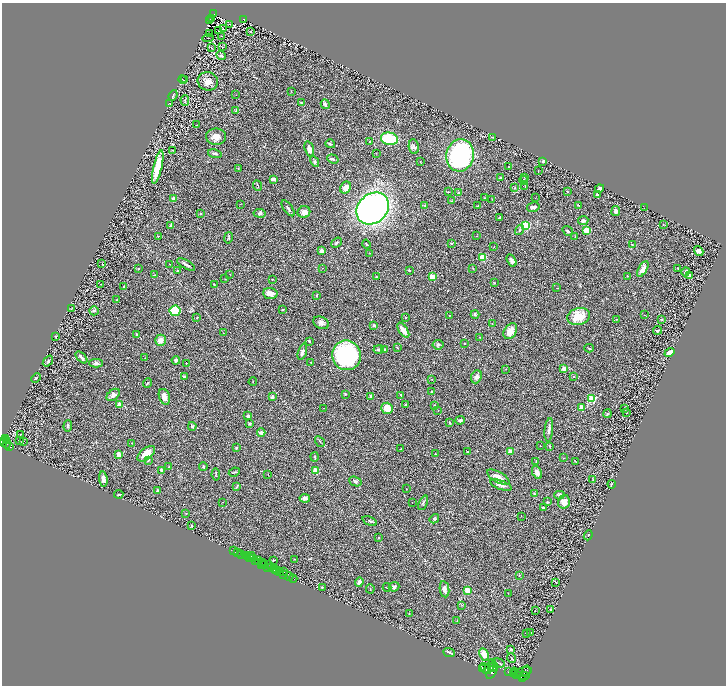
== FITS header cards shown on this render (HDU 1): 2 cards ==
NAXIS1  =                 1448
NAXIS2  =                 1367

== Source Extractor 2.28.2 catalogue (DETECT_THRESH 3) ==
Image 1448 x 1367 px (HDU 1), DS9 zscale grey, zoomed out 1/2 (1 PNG px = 2 x 2 image px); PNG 728 x 688 px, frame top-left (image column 1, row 1366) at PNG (2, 3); each listed source drawn as its Kron ellipse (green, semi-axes under 4 px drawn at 4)
Background 0.425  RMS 0.029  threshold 0.0859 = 3 sigma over >= 5 px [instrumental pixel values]
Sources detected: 360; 43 cannot appear on this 1/2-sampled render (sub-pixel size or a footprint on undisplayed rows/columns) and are neither listed nor drawn; the other 317 listed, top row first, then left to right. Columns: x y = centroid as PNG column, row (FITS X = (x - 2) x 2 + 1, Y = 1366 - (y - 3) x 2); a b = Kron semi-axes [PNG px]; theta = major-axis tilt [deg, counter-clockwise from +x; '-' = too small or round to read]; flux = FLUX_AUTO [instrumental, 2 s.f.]
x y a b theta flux
213 14 2 2 - 20
212 19 2 1 - 2
244 19 3 2 - 44
210 20 2 1 - 2.6
229 24 3 2 - 3.9
223 29 3 2 - 3.1
218 31 2 1 - 51
251 32 4 2 - 3.6
210 33 3 1 - 1.5
222 36 2 1 - 1.1
208 38 5 1 - 2.4
222 47 4 2 - 2.9
212 48 4 1 - 1.7
221 55 5 3 - 7.5
183 79 4 1 - 1.8
185 79 2 1 - 1.4
208 81 10 9 - 40
291 92 3 2 - 1.8
173 95 5 2 - 5.4
236 95 2 1 - 1.6
185 100 5 3 - 6.7
169 103 2 1 - 1.6
301 103 4 3 - 4.9
325 104 5 3 - 12
236 111 3 2 - 2.6
196 125 3 1 - 1.9
216 137 10 8 -2 44
493 137 4 1 - 2.6
389 139 8 6 -12 210
370 141 2 1 - 2.6
330 144 5 2 - 6.2
414 147 7 5 -81 13
309 149 8 4 -73 32
173 150 3 2 - 2.1
215 153 7 3 -15 14
376 153 2 1 - 2.4
460 155 16 13 77 750
333 159 6 3 -18 8.9
543 161 3 3 - 6.8
315 162 5 4 - 11
420 162 2 1 - 2.1
158 167 17 4 76 160
509 167 3 2 - 2.8
238 168 3 2 - 2.8
538 170 2 1 - 1.6
525 177 2 2 - 2.2
501 178 3 2 - 17
273 179 3 2 - 19
524 180 4 3 - 8.2
258 186 6 2 -66 5
525 186 3 3 - 3.7
345 188 6 5 - 32
515 188 4 3 - 4.4
599 189 5 3 - 11
448 192 3 2 - 3.3
458 192 4 3 - 5.3
567 192 2 2 - 2.6
597 195 3 2 - 7.3
174 198 2 2 - 67
484 198 2 2 - 1.8
535 198 2 1 - 1.5
492 199 4 2 - 2.7
451 201 3 2 - 2.9
240 204 3 2 - 1.7
578 205 3 2 - 4.6
425 206 3 2 - 2.6
478 206 3 2 - 2.8
533 207 6 4 14 14
288 208 9 3 -53 12
644 208 2 1 - 0.89
373 209 18 14 43 2100
616 211 5 4 - 14
304 212 6 6 - 27
200 213 3 2 - 6.8
260 213 6 4 -5 10
499 218 4 2 - 11
583 221 5 4 - 12
663 224 3 2 - 2.9
171 225 4 2 - 14
526 226 4 4 - 190
520 230 5 3 - 10
568 231 5 3 - 9.7
586 231 3 3 - 230
158 236 3 3 - 5.3
476 236 2 2 - 1.6
575 237 3 2 - 3.4
228 238 6 3 78 6.8
337 243 6 3 41 9
451 243 3 2 - 6.9
366 244 4 2 - 6.1
632 245 3 2 - 2.2
494 246 3 2 - 2.5
321 251 3 3 - 17
699 251 5 4 - 19
370 253 3 2 - 2.9
482 257 3 3 - 280
512 260 6 4 -60 18
102 263 2 1 - 1.7
169 264 2 1 - 1.8
186 264 10 2 -29 15
322 268 3 2 - 1.5
677 268 2 2 - 1.7
138 269 3 3 - 4.3
473 269 2 2 - 2.3
643 269 9 4 59 40
409 270 3 2 - 6.1
178 271 3 2 - 6.9
685 272 4 3 - 7.5
230 274 2 1 - 1.4
155 275 4 2 - 3.3
627 276 2 2 - 2.7
689 276 4 3 - 19
377 277 4 2 - 4.2
432 277 3 2 - 240
225 279 2 2 - 2.5
272 279 2 2 - 7
494 283 2 2 - 7.6
100 284 2 1 - 1.8
214 285 3 2 - 3.8
123 287 3 2 - 4.6
557 288 2 1 - 2
270 293 7 5 -6 40
317 295 3 2 - 5.4
116 300 3 2 - 3.2
72 308 3 2 - 2.9
283 309 3 2 - 3.4
94 311 5 4 - 8.6
175 311 6 5 - 250
475 314 4 3 - 8.4
449 315 2 2 - 2.5
645 315 2 2 - 1.6
579 316 12 8 16 110
197 318 3 2 - 3.2
405 318 2 2 - 6.8
616 319 3 2 - 2.7
661 319 3 2 - 2.4
321 323 8 6 -25 21
492 324 2 1 - 1.3
374 325 4 3 - 11
403 330 8 3 -56 42
658 330 4 3 - 7.6
510 331 9 6 58 48
223 333 2 2 - 2
137 334 3 2 - 5
56 336 2 2 - 3.1
479 337 3 2 - 3.1
160 340 5 5 - 35
309 341 3 2 - 5.5
464 343 2 2 - 9.2
438 345 5 5 - 10
398 348 4 2 - 3.4
589 348 4 2 - 6.1
379 349 5 4 - 9.8
385 350 4 3 - 15
302 352 8 3 73 21
669 353 5 3 - 46
346 355 15 14 - 710
81 357 7 3 -47 21
145 358 2 1 - 1.7
176 360 4 3 - 11
48 361 6 3 51 6.2
311 362 2 2 - 16
96 363 7 4 0 14
186 363 2 1 - 3.8
506 369 3 1 - 2.1
564 369 2 2 - 77
574 376 2 2 - 3.2
184 377 4 2 - 9
476 377 7 5 68 22
36 378 5 2 - 4.2
432 379 2 2 - 1.7
253 381 4 2 - 2.4
148 383 5 2 - 4.4
432 391 2 1 - 3.5
345 394 3 3 - 4.2
113 395 7 5 41 24
401 395 4 2 - 3.9
371 396 3 3 - 14
164 397 8 5 -71 30
272 397 2 2 - 52
592 399 3 3 - 390
120 404 2 2 - 85
406 404 4 3 - 4.3
434 405 3 3 - 6.9
324 408 2 2 - 1.5
387 408 6 5 - 69
582 408 4 2 - 44
625 409 3 2 - 2.1
438 410 2 1 - 1.4
626 413 2 2 - 4.7
607 414 4 3 - 4.8
248 416 3 2 - 13
460 420 5 3 - 13
449 422 3 2 - 4.1
250 424 3 3 - 13
68 426 6 3 86 6.7
192 426 4 4 - 6.8
549 430 12 3 84 19
261 432 4 3 - 19
21 434 2 1 - 1.9
6 439 3 3 - 270
7 440 2 2 - 170
20 441 2 1 - 1.8
3 442 4 2 - 700
23 442 2 1 - 57
320 442 6 2 -57 3.9
132 443 3 2 - 2.9
7 444 5 2 - 240
9 446 3 2 - 180
540 446 2 1 - 1.2
550 446 4 2 - 3.2
236 448 3 2 - 5.9
401 449 3 2 - 1.9
467 451 2 2 - 3
510 451 2 2 - 110
146 454 10 5 39 65
435 454 2 1 - 2
119 455 3 2 - 75
315 457 4 2 - 4.8
563 458 3 2 - 1.9
148 460 4 3 - 6.8
536 461 3 2 - 2.6
575 461 4 2 - 2.9
169 467 4 3 - 4.3
203 467 4 3 - 8.3
161 470 4 3 - 14
316 470 2 2 - 190
234 472 6 2 25 5.7
537 472 7 4 -67 27
268 474 3 2 - 2
216 475 6 2 -82 4.7
498 477 12 5 -29 34
103 479 7 4 -82 26
593 480 3 3 - 3
355 481 6 4 -21 12
612 484 4 2 - 6.1
501 485 11 4 -19 23
237 487 4 2 - 7.7
406 489 2 1 - 2.1
157 491 4 2 - 12
534 493 3 2 - 3.4
119 494 5 2 - 9.2
559 495 5 4 - 10
305 498 5 3 - 24
223 502 2 1 - 1.3
412 502 2 1 - 1.2
547 502 3 3 - 4.4
564 502 7 6 - 48
423 503 8 3 65 9.3
543 507 3 2 - 8.4
186 513 3 3 - 3.1
521 516 2 2 - 1.7
434 519 5 3 - 7.2
370 521 8 3 -22 8.4
191 525 3 2 - 2.5
588 535 5 2 - 3
379 537 3 2 - 3.7
233 551 3 2 - 44
238 553 2 1 - 140
242 555 2 2 - 630
245 556 3 2 - 39
248 556 3 2 - 45
251 556 2 1 - 11
250 558 2 1 - 60
254 558 3 2 - 250
294 559 2 1 - 1.9
259 560 2 1 - 200
273 560 3 2 - 3.5
256 561 3 1 - 380
263 562 2 1 - 320
261 564 3 1 - 230
264 564 3 2 - 200
269 564 3 1 - 260
267 567 3 2 - 330
271 567 2 1 - 300
274 568 3 2 - 640
276 570 2 1 - 76
278 570 3 2 - 400
280 572 4 1 - 33
284 572 3 1 - 29
284 574 2 2 - 380
519 575 3 2 - 4.4
289 577 4 1 - 370
293 579 4 2 - 83
359 582 4 4 - 21
556 582 2 1 - 2.5
322 587 4 2 - 3.5
387 587 4 2 - 4.8
394 587 5 4 - 12
370 589 5 1 - 2.8
444 589 8 4 -81 27
467 591 4 3 - 54
508 593 2 1 - 1.1
462 605 3 2 - 2.6
550 609 3 2 - 4.6
535 610 3 2 - 2.3
409 613 4 2 - 2.6
457 620 3 1 - 1.6
526 633 3 2 - 4.9
531 633 3 2 - 4.7
510 649 4 3 - 6.1
449 652 6 2 -22 7.9
484 654 6 4 -63 48
512 658 5 2 - 3.6
498 663 7 2 -19 7.4
490 666 8 2 55 3200
492 667 5 2 - 1700
483 668 4 2 - 2000
485 669 6 4 -49 5000
492 671 8 3 59 3300
526 671 6 3 77 940
508 672 2 1 - 140
523 672 9 4 11 5000
515 673 6 3 -55 5000
513 674 4 2 - 2800
523 676 6 3 -5 1800
522 678 4 2 - 1100
At the frame edge (FLAGS 8, measured only in part): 1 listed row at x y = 3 442
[43 sub-pixel or undisplayed-footprint detections neither listed nor drawn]